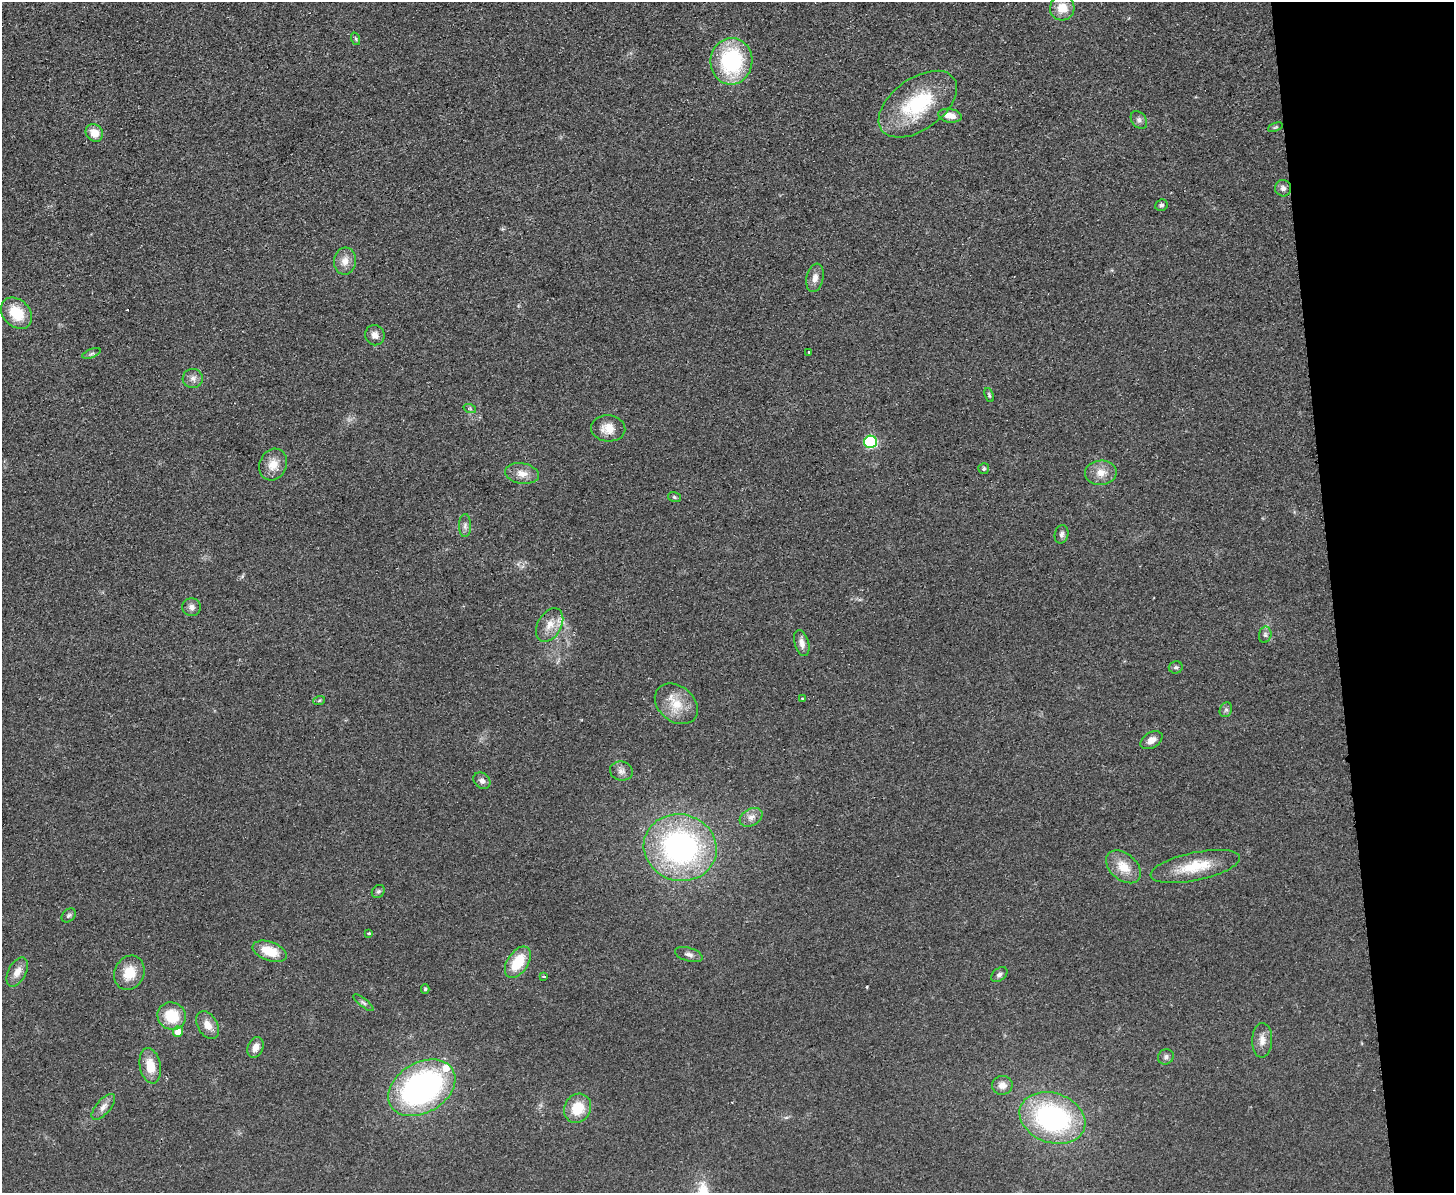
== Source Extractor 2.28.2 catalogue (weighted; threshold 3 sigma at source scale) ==
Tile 9 of 3 x 4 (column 3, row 3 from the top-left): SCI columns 3163-4614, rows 1248-2438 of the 4762 x 4877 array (HDU 1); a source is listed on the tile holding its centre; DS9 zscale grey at full resolution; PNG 1456 x 1195 px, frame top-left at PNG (2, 2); each listed source drawn as its Kron ellipse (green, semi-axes under 4 px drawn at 4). Shown black and unused: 8% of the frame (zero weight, under 2 of 3 exposures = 3% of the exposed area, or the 3 px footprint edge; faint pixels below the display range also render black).
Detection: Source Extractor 2.28.2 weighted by HDU 2 'WHT'; one run over the whole footprint, this tile lists its part. Background 0.084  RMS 0.0092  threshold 0.0414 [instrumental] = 3 sigma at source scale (4.5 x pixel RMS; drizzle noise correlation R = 1.50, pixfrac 1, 0.05/0.05 arcsec/px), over >= 5 px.
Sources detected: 71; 1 cosmic-ray / hot-pixel residue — neither listed nor drawn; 2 inside a brighter listed object's ellipse — not listed separately; the other 68 listed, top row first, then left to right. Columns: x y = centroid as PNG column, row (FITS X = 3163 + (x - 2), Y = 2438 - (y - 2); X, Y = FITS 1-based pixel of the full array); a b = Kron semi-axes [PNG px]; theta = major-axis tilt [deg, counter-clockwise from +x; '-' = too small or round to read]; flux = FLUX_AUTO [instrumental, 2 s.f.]
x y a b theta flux
1062 8 12 12 - 14
356 39 6 4 -71 1.3
731 61 23 21 84 89
918 104 44 25 36 71
950 116 12 7 -9 8.8
1139 120 10 7 -53 3.1
1275 127 7 4 23 1.2
94 133 9 8 - 11
1283 188 8 8 - 3.3
1161 205 6 5 - 1.9
345 261 13 11 83 8.8
815 278 14 8 77 6.2
17 313 17 13 -46 26
375 335 10 9 - 5.4
809 352 3 2 - 1.1
91 353 10 3 21 1.6
193 378 10 9 - 5
989 395 7 4 -69 1.5
470 409 6 4 -19 1.3
608 428 17 13 -5 12
870 442 6 6 - 90
273 465 16 13 65 12
984 469 5 5 - 1.9
522 473 17 10 -9 9.1
1101 473 16 12 2 11
674 497 6 5 - 1.5
465 526 11 6 89 3.4
1062 534 9 6 75 3
192 607 9 9 - 4.4
550 625 18 11 60 11
1265 635 8 6 77 2.5
802 643 13 7 -74 5.7
1176 667 7 6 - 1.9
802 698 4 2 - 0.67
319 701 6 3 20 1.1
676 704 24 17 -39 20
1226 710 8 6 68 2.3
1151 740 12 7 31 6.7
621 771 11 9 -16 5
482 781 9 7 -42 3.6
751 817 12 8 29 5.5
680 848 37 33 -15 220
1195 866 46 14 12 32
1123 867 20 13 -41 17
378 891 7 6 - 1.8
69 915 8 6 44 2
369 934 3 3 - 2.6
270 951 18 9 -19 21
689 955 14 6 -16 4.1
518 962 17 10 56 28
17 972 16 9 62 8.2
129 973 18 14 66 19
999 975 9 6 37 2.7
543 976 3 2 - 1.3
425 989 4 3 - 1.5
363 1003 12 4 -38 2.3
172 1016 14 13 - 28
208 1025 15 10 -59 8.9
178 1032 5 5 - 12
1262 1040 17 10 87 7.6
255 1047 11 7 67 7.2
1166 1057 8 7 - 2.9
150 1066 18 10 -79 16
1002 1085 10 9 - 6.9
422 1088 36 25 30 240
103 1107 16 7 49 5.6
578 1108 15 13 61 23
1052 1118 34 25 -19 160